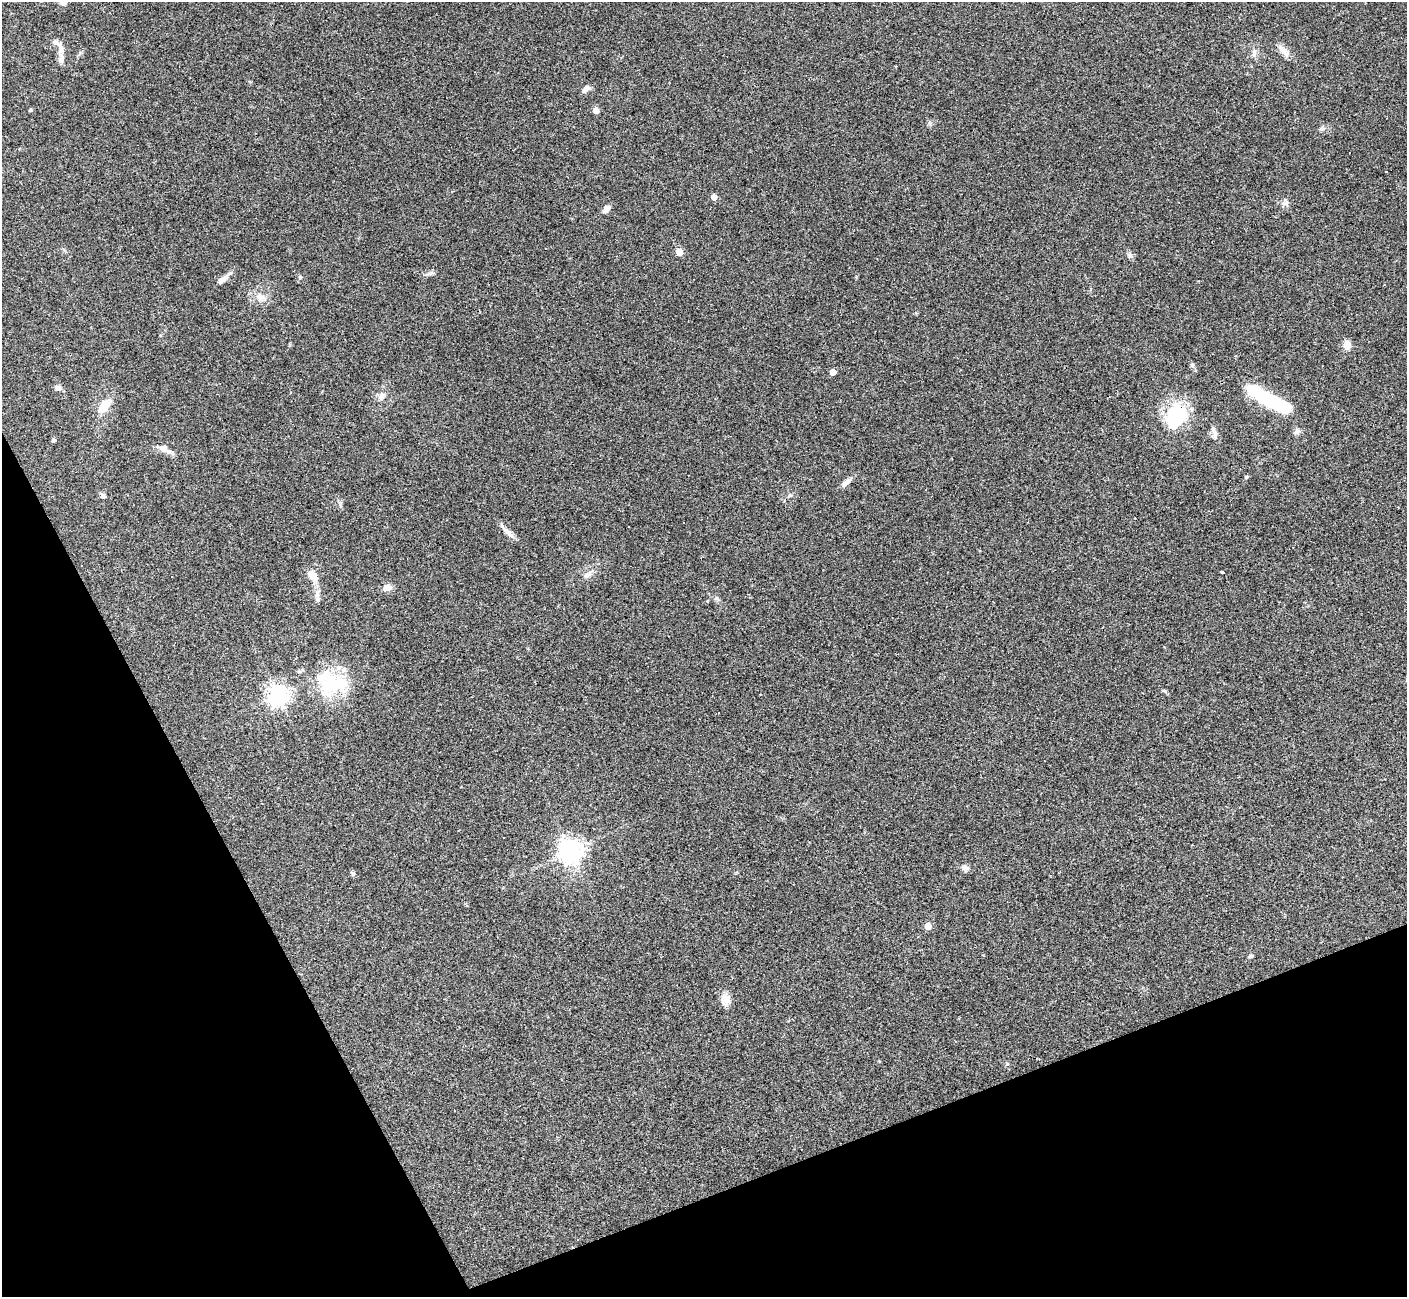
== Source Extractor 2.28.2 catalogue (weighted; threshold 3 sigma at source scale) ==
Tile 14 of 4 x 4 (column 2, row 4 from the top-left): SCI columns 1407-2811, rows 281-1575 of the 5622 x 5608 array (HDU 1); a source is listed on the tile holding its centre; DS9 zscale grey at full resolution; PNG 1409 x 1299 px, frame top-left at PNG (2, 2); no overlay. Shown black and unused: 21% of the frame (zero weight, under 3 of 4 exposures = <1% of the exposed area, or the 3 px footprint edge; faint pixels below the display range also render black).
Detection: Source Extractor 2.28.2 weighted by HDU 2 'WHT'; one run over the whole footprint, this tile lists its part. Background 0.0991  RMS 0.006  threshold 0.0269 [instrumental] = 3 sigma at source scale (4.5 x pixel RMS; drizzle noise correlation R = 1.50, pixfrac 1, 0.05/0.05 arcsec/px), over >= 5 px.
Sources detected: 59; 1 inside a brighter object's white glare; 7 cosmic-ray / hot-pixel residue — not listed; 3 inside a brighter listed object's ellipse — not listed separately; the other 48 listed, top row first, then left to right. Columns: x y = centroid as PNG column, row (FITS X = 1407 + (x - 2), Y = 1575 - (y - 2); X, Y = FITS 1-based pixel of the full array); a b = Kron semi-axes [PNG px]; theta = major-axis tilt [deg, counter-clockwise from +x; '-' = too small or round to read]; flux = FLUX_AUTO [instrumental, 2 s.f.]
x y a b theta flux
61 48 17 6 -79 3.6
1283 50 18 9 -34 4.5
1254 53 10 6 -88 2.1
586 88 10 7 32 2.8
31 110 4 3 - 0.96
596 110 5 4 - 9
1322 129 10 3 11 1.1
1386 172 2 2 - 0.54
714 197 4 4 - 6.8
1285 203 10 7 16 2.2
607 209 9 6 51 3.3
679 252 5 5 - 13
1130 255 8 6 -68 1.5
430 273 11 5 24 1.6
225 277 14 6 50 2.8
300 277 5 5 - 0.88
261 297 14 10 -24 5.3
1347 345 9 8 - 5
1322 366 2 2 - 0.31
833 372 4 4 - 7.5
58 388 9 5 -17 2.4
381 397 11 8 72 3
1271 400 45 10 -28 68
104 406 20 11 55 9.1
1178 414 33 23 17 29
1213 430 14 7 -67 2.8
1297 431 8 6 13 1.7
53 440 6 5 - 0.78
164 448 14 8 -35 4.5
846 482 16 6 42 3.1
103 496 6 5 - 1.9
628 527 3 3 - 1.1
508 533 20 6 -47 3.8
1222 572 3 3 - 1
587 575 12 6 26 2.5
313 576 16 10 -60 6.2
387 588 9 7 7 4.9
317 594 13 6 78 3
707 601 4 3 - 0.41
331 683 43 31 -6 39
1164 691 6 4 -20 0.8
278 696 7 7 - 370
571 851 8 7 - 510
965 868 9 7 -26 2.1
353 873 6 5 - 1.3
928 926 5 4 - 11
1251 956 7 4 18 0.9
726 1000 14 13 - 4.9
Unlisted compact peaks at least as high as the median listed source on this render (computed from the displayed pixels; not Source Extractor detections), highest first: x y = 1007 1064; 930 124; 1193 364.